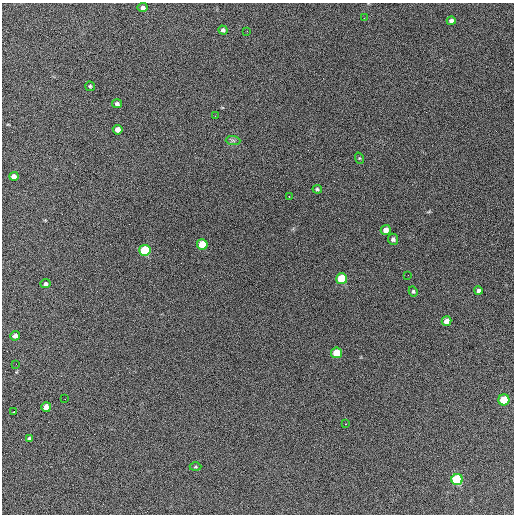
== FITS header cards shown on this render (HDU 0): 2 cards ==
NAXIS1  =                  512 / Axis length
NAXIS2  =                  512 / Axis length

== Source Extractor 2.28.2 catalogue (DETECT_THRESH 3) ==
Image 512 x 512 px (HDU 0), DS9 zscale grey, 1 PNG px = 1 image px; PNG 516 x 516 px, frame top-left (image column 1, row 512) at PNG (2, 3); each listed source drawn as its Kron ellipse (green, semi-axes under 4 px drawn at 4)
Background 725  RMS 28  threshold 83.9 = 3 sigma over >= 5 px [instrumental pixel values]
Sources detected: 35; all 35 listed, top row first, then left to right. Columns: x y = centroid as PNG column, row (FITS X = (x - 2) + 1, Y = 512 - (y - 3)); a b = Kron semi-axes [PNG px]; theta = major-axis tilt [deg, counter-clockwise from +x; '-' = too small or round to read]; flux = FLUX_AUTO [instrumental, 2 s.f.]
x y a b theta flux
143 8 5 4 - 5500
364 18 3 2 - 1500
451 21 4 4 - 5900
223 30 5 4 - 4100
247 31 3 2 - 1900
90 86 5 4 - 2400
117 104 5 4 - 4200
215 116 2 2 - 810
118 130 5 5 - 11000
233 140 7 4 -1 4200
359 158 6 3 -71 2000
14 176 4 4 - 9900
317 189 5 3 - 2600
289 196 2 2 - 1500
386 230 5 5 - 11000
393 239 5 5 - 4400
202 244 5 5 - 46000
145 250 5 5 - 140000
408 275 2 2 - 920
342 279 5 5 - 100000
45 284 5 4 - 4500
478 290 4 4 - 5100
413 291 5 4 - 2500
447 321 5 4 - 11000
15 336 5 4 - 8200
336 353 5 5 - 44000
16 364 2 2 - 870
65 399 2 2 - 1000
504 400 5 5 - 67000
46 407 5 5 - 14000
14 412 2 2 - 1100
345 424 2 2 - 1300
29 439 4 3 - 3700
195 467 6 3 1 1900
457 479 5 5 - 220000